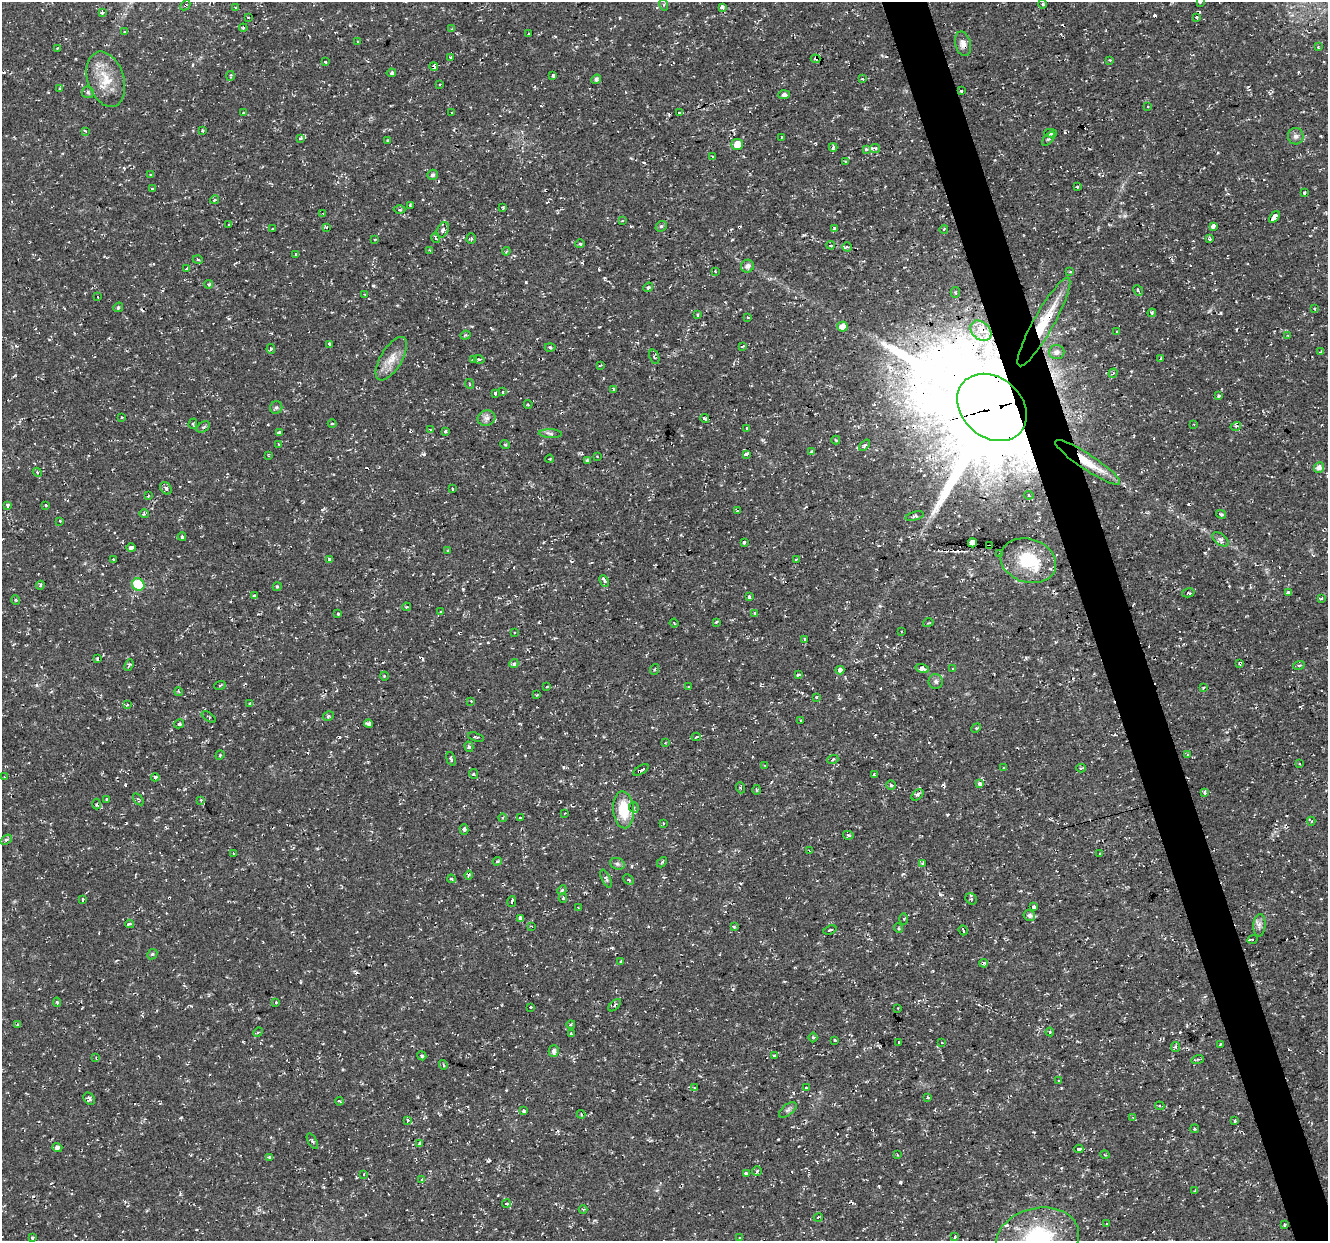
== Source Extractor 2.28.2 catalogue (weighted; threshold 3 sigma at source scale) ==
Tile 6 of 4 x 4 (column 2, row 2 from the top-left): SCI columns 1327-2652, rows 2592-3830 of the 5303 x 5123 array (HDU 1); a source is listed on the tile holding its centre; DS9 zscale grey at full resolution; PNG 1330 x 1243 px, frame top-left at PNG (2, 2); each listed source drawn as its Kron ellipse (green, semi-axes under 4 px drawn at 4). Shown black and unused: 3% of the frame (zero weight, under 2 of 3 exposures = <1% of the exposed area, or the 3 px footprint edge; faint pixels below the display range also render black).
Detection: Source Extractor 2.28.2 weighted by HDU 2 'WHT'; one run over the whole footprint, this tile lists its part. Background 0.0106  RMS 0.0031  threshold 0.0139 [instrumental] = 3 sigma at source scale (4.5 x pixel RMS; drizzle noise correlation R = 1.50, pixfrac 1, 0.0396/0.0396 arcsec/px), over >= 5 px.
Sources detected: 409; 56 cosmic-ray / hot-pixel residue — neither listed nor drawn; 6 inside a brighter listed object's ellipse — not listed separately; the other 347 listed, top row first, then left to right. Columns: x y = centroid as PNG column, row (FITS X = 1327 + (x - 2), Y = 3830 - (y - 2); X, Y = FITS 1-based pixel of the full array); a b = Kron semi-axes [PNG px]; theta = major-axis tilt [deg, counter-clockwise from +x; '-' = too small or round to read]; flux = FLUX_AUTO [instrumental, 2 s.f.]
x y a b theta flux
1200 2 3 3 - 0.53
1042 4 4 4 - 0.49
185 5 6 2 45 0.28
664 5 6 4 -73 0.48
236 7 3 3 - 0.55
722 7 3 3 - 2.5
102 13 4 3 - 0.9
248 17 3 2 - 0.24
1197 17 3 3 - 1.1
243 28 4 3 - 0.32
452 29 4 3 - 0.39
125 31 3 2 - 0.27
529 34 4 3 - 0.45
358 42 3 2 - 0.26
963 44 12 7 -76 1.9
1318 47 3 3 - 0.23
58 48 4 2 - 0.3
450 57 3 3 - 0.74
816 59 5 3 - 4.5
1110 60 4 3 - 0.25
325 61 3 3 - 0.88
434 66 4 3 - 2.3
391 73 5 3 - 1.4
231 76 5 3 - 0.29
553 76 4 3 - 1.5
106 79 28 18 -72 8.2
596 79 5 4 - 0.79
862 79 3 3 - 0.73
440 85 3 3 - 0.45
60 89 4 3 - 0.37
961 91 3 3 - 0.33
88 92 6 6 - 0.55
784 95 6 4 4 1.1
1148 106 3 3 - 0.24
452 112 3 2 - 0.38
244 113 3 3 - 0.86
679 113 4 3 - 100
202 130 3 3 - 0.41
86 131 3 2 - 0.59
1050 133 6 4 0 0.63
1296 136 8 7 - 1.2
782 137 2 2 - 0.28
301 139 3 3 - 1.9
1048 139 8 4 48 0.59
388 140 3 3 - 0.41
737 144 6 5 - 3.4
833 147 4 3 - 2.1
875 149 5 4 - 0.69
866 150 3 3 - 1.5
713 157 3 2 - 0.59
846 162 3 3 - 0.94
151 175 3 3 - 0.33
432 175 5 5 - 0.76
1077 187 3 3 - 0.67
152 189 3 3 - 0.57
1305 193 3 3 - 1.6
215 200 4 4 - 0.61
410 205 3 3 - 0.33
503 208 3 3 - 0.44
400 210 6 3 1 0.38
323 213 4 2 - 0.25
1274 217 7 4 52 7.2
622 221 3 2 - 0.33
229 225 3 2 - 0.41
661 226 6 5 - 0.48
1213 226 4 3 - 4.6
326 227 3 3 - 0.94
834 228 3 3 - 0.36
273 229 3 2 - 0.27
944 229 4 3 - 0.26
443 230 8 5 62 1.1
436 238 5 4 - 0.64
471 239 5 4 - 0.45
1210 239 4 4 - 0.45
375 240 3 3 - 0.35
580 244 4 4 - 0.38
831 245 4 3 - 0.41
847 247 5 4 - 0.73
430 250 4 3 - 0.25
506 251 4 3 - 0.4
296 254 3 3 - 1.6
198 260 5 3 - 0.28
747 266 6 6 - 1.3
186 268 4 3 - 2.6
715 271 3 3 - 0.31
1070 272 3 3 - 0.49
209 284 4 4 - 0.59
648 287 5 4 - 0.47
1138 290 6 3 -49 0.64
955 292 5 4 - 0.52
365 294 3 2 - 0.23
98 297 3 2 - 0.17
118 307 5 4 - 0.53
1315 308 3 3 - 0.82
1152 313 4 4 - 0.4
697 315 3 3 - 0.8
748 318 3 3 - 0.85
1044 322 50 10 61 13
842 327 5 5 - 2.7
981 331 11 8 -41 3.7
1117 332 4 3 - 0.93
465 335 5 4 - 0.47
1287 335 4 3 - 0.24
330 344 4 3 - 2.9
743 346 3 3 - 1
550 348 5 3 - 0.41
271 349 5 3 - 0.62
1057 352 7 7 - 1.6
1321 352 3 3 - 0.29
654 357 8 4 -70 0.72
1161 358 3 2 - 0.71
391 359 24 10 59 4.2
479 359 5 3 - 0.39
473 360 3 3 - 0.49
601 365 3 2 - 0.29
1113 373 5 3 - 0.36
470 384 5 3 - 0.29
613 389 4 3 - 1.5
503 392 4 2 - 0.36
495 394 3 3 - 1.3
1219 396 4 3 - 0.36
528 404 4 2 - 0.28
992 407 38 30 -42 7100
276 408 6 6 - 0.73
121 417 3 3 - 0.73
487 418 9 7 12 1.3
705 419 4 3 - 1.7
332 423 4 3 - 0.33
193 424 5 4 - 0.43
1194 424 3 2 - 0.26
1236 426 5 3 - 0.4
203 427 7 4 33 0.49
747 428 3 3 - 0.68
430 429 4 2 - 0.28
445 431 3 3 - 0.4
279 433 4 3 - 1.8
550 434 11 4 -3 0.83
836 440 4 3 - 0.3
279 444 3 3 - 0.33
505 444 5 3 - 0.29
864 445 7 3 48 0.51
811 452 4 3 - 0.86
747 454 4 3 - 6.1
268 455 4 2 - 0.24
597 456 3 2 - 0.2
550 459 4 3 - 0.31
587 461 4 4 - 0.7
1088 462 38 8 -33 6.8
1319 467 5 5 - 1.5
37 472 5 3 - 0.4
166 488 7 5 -55 0.77
452 489 3 2 - 0.61
1029 495 5 4 - 0.5
148 496 3 3 - 0.27
46 505 3 3 - 0.79
7 506 3 3 - 2.1
737 511 3 3 - 0.49
144 514 4 4 - 0.47
1221 514 5 3 - 0.37
915 516 9 3 15 0.49
60 521 3 3 - 0.25
182 537 4 3 - 0.64
1220 539 9 5 -38 0.94
744 542 4 3 - 1.2
972 543 4 4 - 2
989 546 4 3 - 0.79
131 548 5 3 - 5
448 551 3 3 - 0.34
1000 554 3 2 - 0.33
113 559 3 3 - 0.43
330 559 4 3 - 0.6
796 560 3 2 - 0.39
1028 561 28 21 -17 14
604 581 6 3 -65 1.2
40 585 4 3 - 0.47
138 585 6 6 - 16
277 587 4 3 - 0.33
1188 593 6 3 14 0.41
1288 593 4 3 - 0.61
254 596 3 3 - 0.58
749 597 3 3 - 0.62
1321 599 3 3 - 1
16 600 5 3 - 0.28
406 607 4 3 - 0.28
441 611 3 3 - 0.27
755 613 4 3 - 1.1
338 614 3 3 - 2.9
716 622 4 3 - 0.41
674 623 4 3 - 0.31
928 623 5 3 - 0.33
901 631 2 2 - 0.25
514 633 3 3 - 0.61
805 639 4 3 - 2.5
97 659 3 2 - 0.39
1240 663 3 3 - 0.83
514 664 5 4 - 0.61
129 665 6 3 68 0.48
1299 665 6 3 19 0.37
655 669 5 3 - 0.35
922 669 7 4 -18 1.3
953 669 3 3 - 1.6
840 670 4 4 - 5.5
798 674 4 3 - 1.2
384 676 4 3 - 0.27
936 681 7 7 - 0.84
220 685 6 3 19 0.3
546 687 4 3 - 0.27
689 687 3 3 - 0.94
1203 688 4 3 - 0.24
179 692 4 3 - 0.34
537 695 3 3 - 0.26
816 697 4 3 - 0.29
471 701 3 3 - 0.33
250 704 4 3 - 0.95
127 705 3 3 - 1.3
328 716 6 4 29 0.6
209 717 8 3 -34 0.37
800 721 3 3 - 1.1
179 724 5 3 - 2
369 724 4 3 - 0.67
976 728 5 4 - 0.38
476 737 8 3 -17 0.4
696 737 4 3 - 0.63
665 743 3 2 - 0.22
469 747 5 4 - 0.67
1188 754 4 3 - 0.38
220 755 5 4 - 0.34
451 759 7 3 -72 0.46
833 759 5 3 - 0.33
1299 763 3 3 - 0.76
765 765 4 2 - 0.29
1003 768 3 3 - 0.92
1081 768 4 2 - 0.62
641 770 8 3 32 5.2
474 774 5 3 - 0.32
874 774 3 3 - 0.89
4 777 4 2 - 0.35
155 777 4 4 - 1.7
979 783 4 3 - 2.7
891 785 4 4 - 0.49
741 788 5 3 - 0.33
756 790 5 3 - 0.39
1205 792 4 3 - 0.99
918 795 7 4 44 0.78
107 799 3 3 - 0.65
138 799 7 3 -54 0.41
201 800 3 3 - 0.32
96 804 5 3 - 0.38
634 807 5 4 - 0.61
624 810 18 10 -85 9.2
565 813 3 2 - 0.4
520 817 3 3 - 0.63
503 818 4 3 - 0.34
1311 821 4 4 - 0.61
663 823 4 3 - 0.32
464 829 5 4 - 0.74
848 835 5 4 - 0.52
6 840 6 4 38 0.68
809 850 3 2 - 0.22
233 853 3 2 - 0.21
1100 853 4 3 - 1.3
497 861 4 3 - 0.36
662 862 6 3 46 0.4
923 863 3 3 - 1.5
617 864 7 5 -20 0.75
469 875 4 3 - 0.4
451 879 4 3 - 0.37
606 879 10 3 -65 0.6
629 880 6 3 -44 0.43
562 890 5 4 - 0.42
563 898 4 4 - 0.52
82 899 3 3 - 2.2
971 899 6 5 - 0.52
512 901 5 3 - 1.2
578 907 3 2 - 0.22
1034 907 3 3 - 3
1029 915 6 5 - 0.99
520 919 4 3 - 1.2
904 919 5 4 - 0.48
130 924 4 3 - 0.93
1259 925 11 6 85 1.3
532 926 3 3 - 0.29
734 927 4 3 - 0.34
898 928 5 3 - 0.28
830 930 7 3 19 0.46
963 930 5 3 - 2.5
1253 939 5 4 - 0.82
152 954 5 4 - 0.43
621 961 3 3 - 0.43
984 963 4 3 - 1.3
57 1002 5 4 - 0.44
276 1002 3 3 - 0.46
615 1005 8 3 43 0.59
531 1007 3 3 - 1
898 1008 3 3 - 0.25
571 1024 4 3 - 0.31
18 1025 4 3 - 0.42
258 1032 5 3 - 0.4
1050 1032 4 4 - 0.37
571 1033 3 3 - 1.3
813 1037 5 4 - 0.44
835 1040 3 3 - 0.47
899 1042 3 3 - 3.2
942 1042 3 2 - 0.52
1221 1044 4 3 - 0.41
1175 1047 5 4 - 0.55
554 1051 6 5 - 1.1
422 1056 5 3 - 0.37
774 1056 3 3 - 0.54
96 1058 4 2 - 0.22
1198 1059 6 4 17 0.44
443 1065 5 3 - 0.52
1059 1081 3 3 - 0.58
694 1088 4 4 - 0.56
806 1088 3 3 - 0.36
928 1098 3 3 - 0.82
89 1099 6 5 - 0.68
339 1101 4 3 - 0.73
1160 1106 4 3 - 1.2
523 1110 3 3 - 1.7
788 1110 10 5 38 0.83
581 1114 4 3 - 0.29
1133 1117 4 3 - 0.48
407 1120 4 3 - 1.8
1235 1121 3 3 - 0.32
1195 1129 4 3 - 0.4
312 1141 8 4 -60 0.63
419 1143 3 3 - 1.1
57 1147 5 4 - 0.79
1079 1149 4 3 - 1.4
897 1155 3 2 - 0.33
1105 1155 5 3 - 0.24
270 1157 3 3 - 2.1
757 1171 5 5 - 0.56
746 1173 3 3 - 1.7
364 1174 3 3 - 2.6
422 1179 4 4 - 0.49
1195 1190 3 2 - 0.28
506 1204 4 3 - 0.97
583 1209 4 3 - 0.4
818 1217 4 3 - 0.58
1107 1223 3 3 - 0.44
1284 1224 4 3 - 0.37
955 1237 4 3 - 0.39
32 1238 3 3 - 1.3
740 1238 3 2 - 0.51
1038 1239 42 30 13 31
Overlapping masked pixels (flux is a lower limit): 11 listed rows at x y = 185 5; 963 44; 816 59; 434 66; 1044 322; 992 407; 1088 462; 989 546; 1240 663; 641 770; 984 963
Isophote crosses this tile's border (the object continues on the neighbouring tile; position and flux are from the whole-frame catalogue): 2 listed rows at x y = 1200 2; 1038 1239
Unlisted compact peaks at least as high as the median listed source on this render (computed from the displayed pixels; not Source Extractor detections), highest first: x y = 900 1182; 526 282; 424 454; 463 589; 373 286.